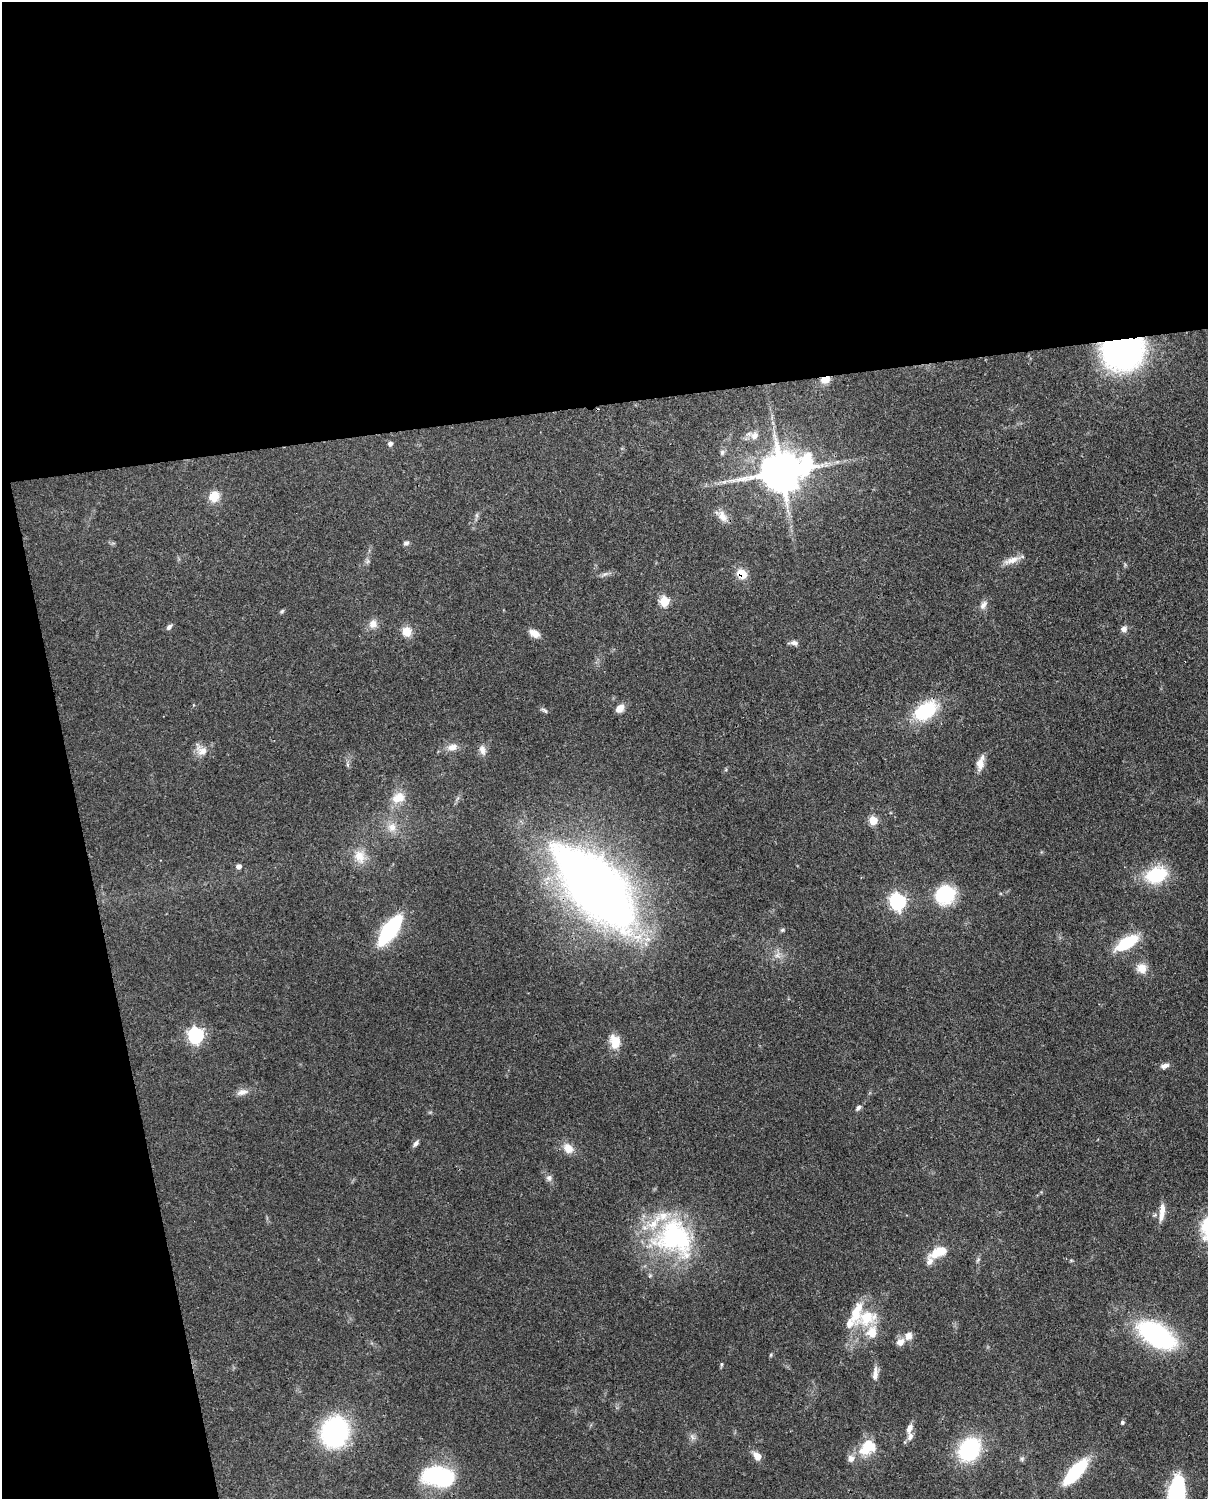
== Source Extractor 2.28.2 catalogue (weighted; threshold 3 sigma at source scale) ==
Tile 1 of 4 x 3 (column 1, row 1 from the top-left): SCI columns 90-1295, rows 3149-4645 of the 5001 x 4912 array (HDU 1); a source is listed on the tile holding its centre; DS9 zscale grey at full resolution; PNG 1210 x 1501 px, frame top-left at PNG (2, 2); no overlay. Shown black and unused: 33% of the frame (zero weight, under 3 of 4 exposures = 7% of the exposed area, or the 3 px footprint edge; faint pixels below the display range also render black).
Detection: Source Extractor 2.28.2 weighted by HDU 2 'WHT'; one run over the whole footprint, this tile lists its part. Background 0.114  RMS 0.0043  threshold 0.0195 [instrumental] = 3 sigma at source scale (4.5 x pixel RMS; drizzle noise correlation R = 1.50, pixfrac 1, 0.05/0.05 arcsec/px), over >= 5 px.
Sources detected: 85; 3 inside a brighter object's white glare — not listed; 8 inside a brighter listed object's ellipse — not listed separately; the other 74 listed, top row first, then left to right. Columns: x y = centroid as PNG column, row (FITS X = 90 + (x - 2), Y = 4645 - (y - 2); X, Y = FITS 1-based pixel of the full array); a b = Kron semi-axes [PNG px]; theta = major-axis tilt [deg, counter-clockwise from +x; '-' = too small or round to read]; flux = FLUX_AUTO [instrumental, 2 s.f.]
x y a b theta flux
1124 352 28 23 12 140
825 380 10 7 16 4.3
754 436 10 8 48 2.6
390 443 5 5 - 1.4
722 452 7 6 - 1
781 472 14 11 13 1700
214 496 13 11 62 6.5
722 517 17 11 -56 4.2
406 543 8 5 27 1
1012 560 22 8 17 4
368 561 7 4 71 0.88
604 574 9 4 9 1.3
742 574 13 11 -50 5.8
664 601 5 5 - 24
983 605 13 8 55 2.3
282 611 7 4 45 0.64
373 624 10 9 - 3.4
169 627 8 5 49 1.3
1124 629 8 7 - 2.1
407 632 12 11 - 4.9
534 633 12 7 -28 3.9
794 643 11 5 -5 1.8
620 708 12 8 48 3.1
544 710 10 4 -32 0.91
926 711 31 19 34 23
452 747 13 9 11 3.3
482 750 14 8 -77 2.5
202 751 17 12 -18 4.3
980 763 20 8 77 4.1
398 798 18 13 24 6.9
873 820 5 5 - 16
392 827 13 12 - 4.7
360 856 20 15 -62 7.2
239 866 5 5 - 2
1156 875 22 15 22 25
595 888 70 30 -47 540
945 894 21 18 36 24
897 902 7 6 - 110
390 930 28 11 54 47
782 930 6 5 - 0.69
1127 943 24 10 31 20
777 955 8 6 44 1.8
1142 968 12 11 - 5.1
196 1035 7 6 - 110
615 1041 16 12 -76 7.2
1165 1066 11 6 16 1.9
242 1092 15 8 14 2.7
858 1108 7 5 47 1.3
416 1143 10 5 61 1.4
568 1148 14 11 -44 4.7
549 1178 9 7 -64 1.6
1162 1212 23 6 84 4.2
674 1238 55 46 -35 68
935 1253 13 12 - 6
978 1260 8 3 45 0.62
867 1318 31 19 15 15
1156 1335 30 16 -32 88
909 1336 10 8 84 3
900 1342 11 9 48 2.9
771 1355 6 4 88 0.49
721 1364 6 4 90 0.59
875 1374 19 7 86 2.9
1122 1422 4 4 - 0.93
909 1428 14 8 67 2.7
335 1432 22 19 71 81
692 1437 8 5 -46 1.3
866 1447 21 13 58 12
969 1449 18 14 54 52
757 1456 9 6 -49 4.5
851 1458 10 9 - 2.4
1022 1459 6 5 - 0.84
1076 1471 22 8 48 42
438 1476 38 22 -9 40
1178 1488 29 18 85 27
Overlapping masked pixels (flux is a lower limit): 4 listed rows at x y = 1124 352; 825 380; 742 574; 595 888
Isophote crosses this tile's border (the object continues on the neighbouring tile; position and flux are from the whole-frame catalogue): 1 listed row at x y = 1178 1488